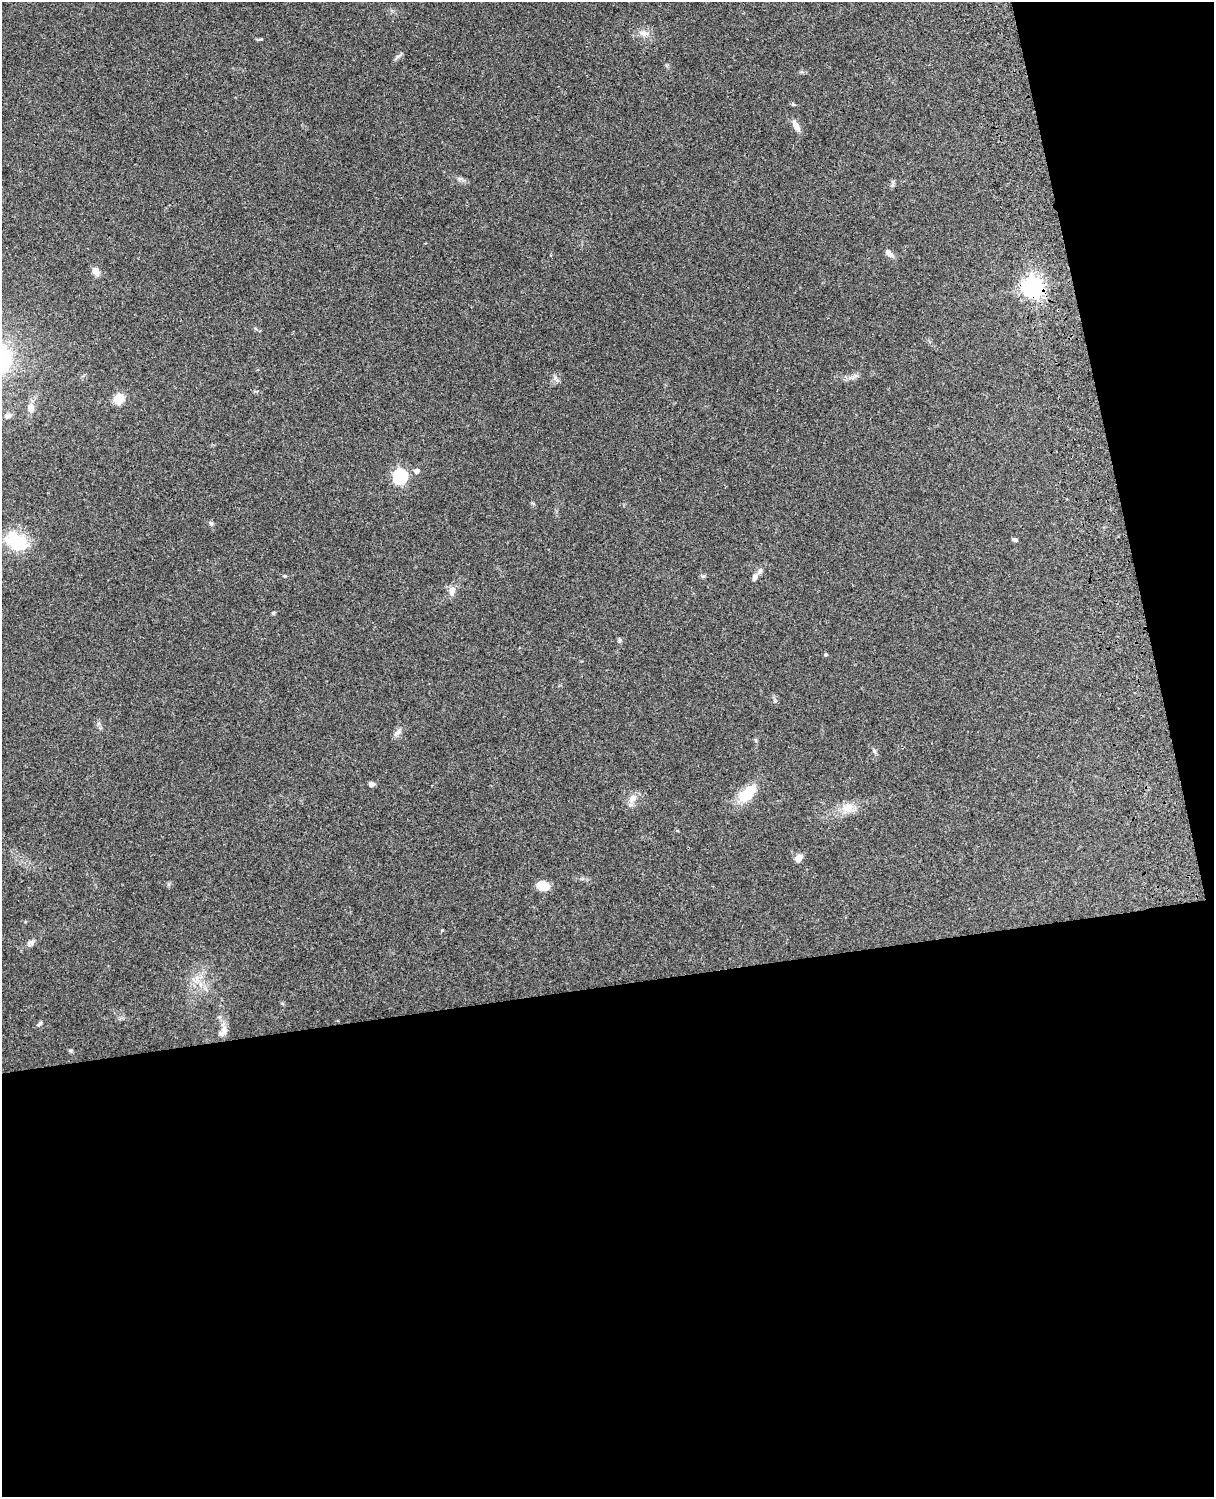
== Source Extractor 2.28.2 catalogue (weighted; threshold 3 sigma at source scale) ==
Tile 12 of 4 x 3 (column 4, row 3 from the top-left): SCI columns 3754-4965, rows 165-1659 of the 5086 x 4927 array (HDU 1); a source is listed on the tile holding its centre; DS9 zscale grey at full resolution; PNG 1216 x 1499 px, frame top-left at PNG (2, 2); no overlay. Shown black and unused: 39% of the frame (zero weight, under 3 of 4 exposures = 6% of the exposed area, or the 3 px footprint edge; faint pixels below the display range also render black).
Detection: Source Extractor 2.28.2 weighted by HDU 2 'WHT'; one run over the whole footprint, this tile lists its part. Background 0.203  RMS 0.0081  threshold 0.0365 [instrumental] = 3 sigma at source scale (4.5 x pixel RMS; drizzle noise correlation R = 1.50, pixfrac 1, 0.05/0.05 arcsec/px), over >= 5 px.
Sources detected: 33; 1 inside a brighter listed object's ellipse — not listed separately; the other 32 listed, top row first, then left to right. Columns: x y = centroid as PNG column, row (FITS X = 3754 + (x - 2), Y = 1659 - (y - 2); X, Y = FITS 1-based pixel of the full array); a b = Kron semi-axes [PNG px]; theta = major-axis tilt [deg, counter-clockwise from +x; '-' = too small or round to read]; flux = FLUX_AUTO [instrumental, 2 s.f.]
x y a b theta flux
643 33 14 9 -10 5.7
399 56 14 3 31 1.6
796 126 17 6 -60 5
889 253 13 6 -43 3.9
96 271 11 7 -58 4.7
1033 287 7 7 - 480
119 399 9 8 - 15
31 408 12 8 -79 5.3
8 416 10 6 21 2.8
416 471 5 5 - 3.3
400 476 7 6 - 140
211 523 6 5 - 1.4
1015 540 7 4 -27 1.5
17 541 31 20 -32 30
285 576 5 4 - 0.94
703 576 6 4 18 1.2
754 577 9 6 71 2.5
452 590 11 8 82 5
273 613 5 4 - 0.91
826 654 4 4 - 1.1
397 732 14 6 37 3.1
874 751 6 5 - 1.7
371 784 6 5 - 2.3
748 793 25 12 43 24
632 798 12 8 61 5.4
848 807 17 12 25 10
798 858 9 7 40 4.8
543 886 12 9 -14 13
31 943 12 6 33 3.1
197 979 8 5 -90 2.9
39 1024 8 4 36 1.3
222 1033 14 7 26 3.6
Overlapping masked pixels (flux is a lower limit): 1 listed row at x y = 1033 287
Unlisted compact peaks at least as high as the median listed source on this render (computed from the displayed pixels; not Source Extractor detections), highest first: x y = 555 377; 442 930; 892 185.